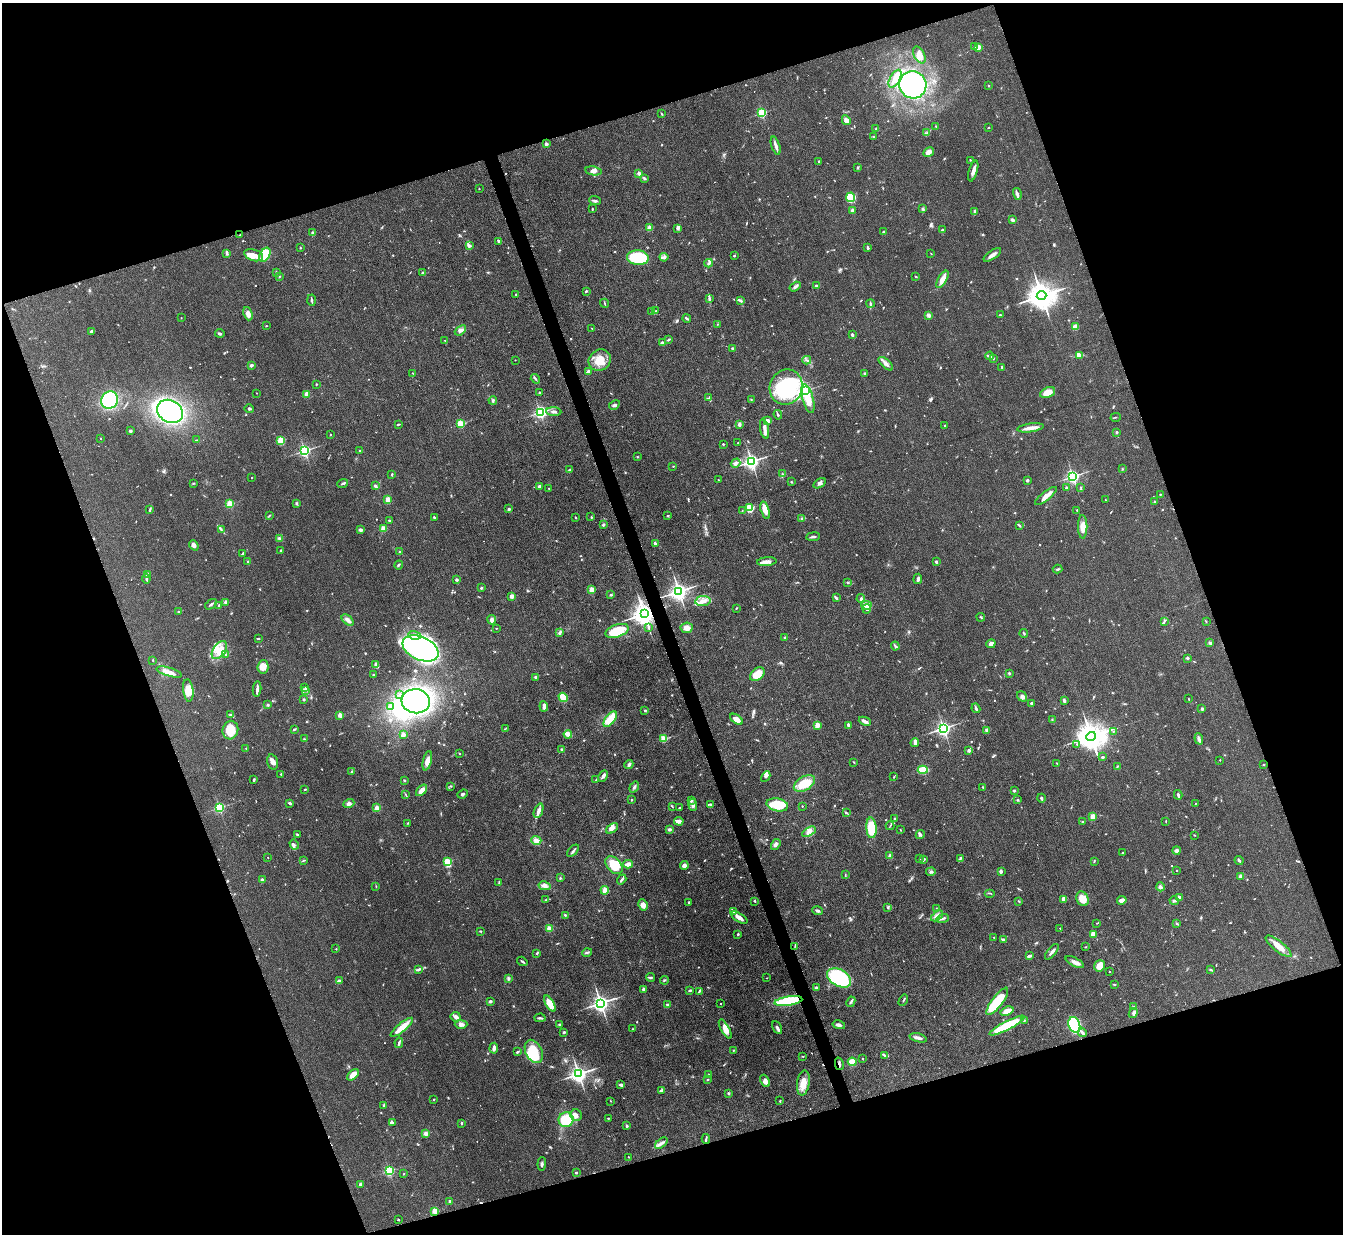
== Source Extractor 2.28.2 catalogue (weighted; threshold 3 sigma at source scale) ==
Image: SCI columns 1-5361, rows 274-5201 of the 5362 x 5347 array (HDU 1 of 3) = the unmasked area's bounding box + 8 px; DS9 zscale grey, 4 x 4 block average (1 PNG px = mean of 4 x 4 image px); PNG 1345 x 1236 px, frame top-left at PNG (2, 3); each listed source drawn as its Kron ellipse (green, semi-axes under 4 px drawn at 4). Shown black and unused: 38% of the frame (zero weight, under 3 of 4 exposures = <1% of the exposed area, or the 3 px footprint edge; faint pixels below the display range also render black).
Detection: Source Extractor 2.28.2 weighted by HDU 2 'WHT'. Background 0.0547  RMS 0.005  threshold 0.0226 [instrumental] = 3 sigma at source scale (4.5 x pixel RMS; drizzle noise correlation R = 1.50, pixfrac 1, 0.05/0.05 arcsec/px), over >= 5 px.
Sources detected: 873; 3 too faint to see at this stretch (4 x 4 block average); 5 inside a brighter object's white glare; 7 cosmic-ray / hot-pixel residue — neither listed nor drawn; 17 coinciding with a brighter row at this scale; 42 inside a brighter listed object's ellipse — not listed separately; of the other 799, all 500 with FLUX_AUTO >= 1.65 (the completeness limit of this list) listed and drawn (299 fainter detections not listed), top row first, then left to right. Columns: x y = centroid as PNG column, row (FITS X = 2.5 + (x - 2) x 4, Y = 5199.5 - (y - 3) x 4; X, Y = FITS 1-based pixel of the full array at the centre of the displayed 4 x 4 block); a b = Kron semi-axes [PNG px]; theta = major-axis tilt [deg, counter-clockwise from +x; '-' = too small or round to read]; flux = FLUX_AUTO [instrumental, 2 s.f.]
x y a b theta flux
974 47 2 2 - 2.8
978 47 2 2 - 79
919 55 9 5 -61 23
895 79 10 5 62 27
913 85 14 13 - 410
989 86 2 2 - 1.9
762 113 2 2 - 290
662 114 3 2 - 2.4
846 120 5 4 - 14
936 127 3 2 - 1.7
989 127 2 2 - 1.9
876 128 2 2 - 2.2
927 133 3 2 - 2.7
873 137 3 2 - 2.2
546 144 2 2 - 37
776 146 9 2 -72 13
929 152 6 3 29 23
970 160 2 2 - 2.6
819 161 2 2 - 8.4
858 167 3 2 - 2.8
593 171 8 3 -10 13
973 171 11 3 73 15
639 173 2 2 - 33
644 178 4 2 - 4.7
479 189 2 2 - 1.9
1017 194 6 3 -74 7.3
851 197 5 4 - 96
595 201 6 2 -22 6.6
592 209 2 2 - 2.9
923 209 3 3 - 4.2
852 211 4 3 - 8.3
975 211 4 2 - 5.2
1012 220 3 3 - 7
650 228 2 2 - 73
677 229 3 3 - 5.9
942 230 3 2 - 2.3
883 232 2 2 - 10
313 233 3 3 - 6.7
240 235 2 2 - 1.9
499 242 4 2 - 3.4
469 246 3 3 - 7.6
300 248 2 2 - 2
868 248 4 2 - 4.2
227 253 4 3 - 4.4
931 253 2 2 - 1.8
254 255 10 5 -18 22
265 255 7 5 63 79
992 255 10 3 35 16
734 256 2 2 - 3.7
664 257 4 3 - 6.2
638 258 11 7 -4 170
709 263 4 3 - 5
276 272 3 2 - 2
423 273 4 3 - 4.9
279 276 2 2 - 2.8
916 277 3 2 - 1.9
942 279 10 4 60 23
816 285 3 2 - 5
795 287 6 3 31 7.1
586 291 3 2 - 3.5
516 294 2 2 - 1.9
1041 296 5 4 - 4900
709 299 4 2 - 5
312 300 6 2 -87 4.6
741 301 3 3 - 4.7
604 303 5 2 - 2.7
870 304 4 2 - 5.3
656 310 2 2 - 2
652 312 2 2 - 2.9
248 314 7 4 -69 17
929 315 4 3 - 9.3
1000 315 3 2 - 2.9
181 318 2 2 - 1.7
687 318 4 2 - 6
717 324 2 2 - 1.8
266 326 2 2 - 2
1075 327 3 3 - 48
592 329 3 2 - 1.9
460 330 6 4 39 10
92 331 4 2 - 8.2
220 333 5 2 - 6.4
852 335 3 2 - 8.1
668 339 4 2 - 4.7
445 340 2 2 - 2.1
663 343 3 3 - 8.9
733 348 2 2 - 3.7
990 356 4 2 - 12
1080 356 2 2 - 13
993 358 2 2 - 2.3
515 360 2 2 - 1.7
600 360 11 10 - 51
807 360 4 2 - 4.4
886 364 9 3 -42 11
251 365 3 2 - 8.9
1002 367 3 2 - 3.7
589 372 2 2 - 52
413 373 2 2 - 1.7
864 373 2 2 - 3.7
535 379 5 2 - 4.5
316 384 2 2 - 1.7
786 387 18 16 66 300
805 390 2 2 - 660
540 392 2 2 - 3.2
256 393 2 2 - 1.7
1048 393 8 5 23 42
306 394 2 2 - 60
709 398 3 2 - 3.4
808 398 15 5 -75 63
751 399 3 2 - 1.7
110 400 9 8 - 270
493 400 4 2 - 6.1
614 405 6 3 31 5.9
249 409 4 3 - 4.4
170 411 13 11 -31 500
540 412 2 2 - 640
554 412 7 3 -4 9.7
778 415 5 2 - 4
1116 417 5 2 - 2
768 421 4 3 - 8.6
398 424 3 2 - 4.2
461 424 2 2 - 200
739 424 3 2 - 13
945 426 2 2 - 3
1030 428 13 2 8 32
765 429 10 3 -79 11
130 431 2 2 - 23
1117 432 2 2 - 4.2
330 435 2 2 - 1.7
101 438 2 2 - 2.7
196 440 3 2 - 1.7
281 441 4 3 - 53
738 443 3 2 - 1.8
723 444 2 2 - 6.3
305 451 2 2 - 720
359 451 2 2 - 3.6
637 457 3 2 - 1.8
752 461 2 2 - 1200
736 463 5 3 - 13
673 466 2 2 - 1.7
1122 469 3 2 - 1.7
570 470 3 2 - 2.2
392 474 3 2 - 2.7
783 474 3 2 - 3.1
1073 476 2 2 - 880
252 478 2 2 - 2.6
718 480 2 2 - 1.9
1027 480 2 2 - 7.1
791 482 3 2 - 2.2
193 483 3 2 - 2.3
343 483 5 2 - 4.8
819 483 7 3 32 8.1
375 486 2 2 - 5.8
539 486 2 2 - 13
1066 488 2 2 - 18
1081 488 3 2 - 3.1
549 489 3 2 - 2
1160 494 2 2 - 4.5
1046 496 13 4 39 21
388 500 4 3 - 21
1105 500 2 2 - 2.1
1155 502 3 2 - 2.5
297 503 3 3 - 3.8
230 504 2 2 - 180
750 508 2 2 - 250
509 509 2 2 - 17
150 510 3 2 - 3
765 510 9 4 -73 30
1077 510 2 2 - 2.2
742 511 2 2 - 1.7
269 515 3 2 - 2.3
668 516 2 2 - 4.6
434 517 3 2 - 4.1
591 517 2 2 - 1.8
575 518 3 2 - 2.5
801 518 3 2 - 3.9
389 520 2 2 - 3.4
603 525 4 2 - 3.3
1019 526 3 2 - 2.4
1083 527 11 4 -89 27
383 529 2 2 - 100
221 530 2 2 - 2.6
360 530 3 3 - 7.3
813 537 7 2 8 8.1
279 538 3 3 - 4.1
655 543 2 2 - 8.1
194 545 5 4 - 9.6
281 551 3 2 - 2.9
400 552 3 2 - 4.1
243 553 3 2 - 3.3
248 561 2 2 - 4.7
767 562 10 3 5 19
936 562 3 2 - 4.8
399 565 4 2 - 3.6
1058 569 5 2 - 3.5
147 575 2 2 - 22
146 579 5 2 - 5
918 579 5 2 - 7
457 580 3 2 - 5.8
847 583 4 2 - 2.2
481 588 2 2 - 6.9
592 590 2 2 - 96
679 591 3 3 - 1800
611 595 3 2 - 3.6
512 596 2 2 - 59
836 598 4 2 - 4.5
861 598 4 2 - 5.4
703 601 8 5 7 20
226 602 3 2 - 9.9
211 604 7 2 35 5.9
866 605 5 4 - 40
219 606 3 2 - 4.6
736 608 2 2 - 1.8
867 609 5 2 - 5.6
179 611 4 2 - 4.4
644 614 3 3 - 3300
981 617 4 2 - 3.3
348 620 7 3 -40 14
492 620 4 3 - 9.9
1164 621 3 2 - 4.2
1206 621 2 2 - 2.2
496 628 2 2 - 1.7
649 628 3 2 - 1.8
687 628 6 5 - 18
617 631 12 6 19 110
560 632 3 2 - 4.2
1024 634 4 2 - 2.7
415 635 6 4 -15 13
785 637 2 2 - 14
258 639 3 2 - 3.2
1210 643 3 3 - 4.2
991 644 5 3 - 15
895 646 4 2 - 4.2
420 648 19 11 -24 620
219 650 10 6 55 35
225 654 4 2 - 3.6
1187 658 3 3 - 4.8
153 660 2 2 - 2.4
375 664 3 3 - 4.9
263 667 7 5 86 32
169 672 13 4 -17 24
1009 673 2 2 - 4.7
757 674 8 5 43 50
373 675 2 2 - 1.9
535 677 2 2 - 14
305 687 3 2 - 2.8
257 689 8 2 86 13
188 690 11 5 -84 36
305 690 3 3 - 4.9
399 695 3 2 - 2.4
1022 696 5 4 - 9.2
563 697 5 2 - 77
304 699 2 2 - 11
1188 699 3 2 - 2.1
1064 700 2 2 - 13
416 701 14 12 -7 750
1031 703 2 2 - 5.4
268 705 3 3 - 3.6
391 706 4 4 - 13
544 706 5 2 - 15
976 708 5 2 - 6.9
1202 709 2 2 - 20
645 710 2 2 - 10
231 715 4 2 - 3.8
340 715 2 2 - 69
610 719 9 4 51 61
736 719 7 4 -35 20
1052 720 2 2 - 2
865 721 6 3 -24 14
817 725 2 2 - 76
849 725 4 3 - 9
943 728 2 2 - 1000
294 729 3 2 - 4.3
505 729 3 2 - 2
230 730 9 7 75 57
987 730 2 2 - 43
1114 731 2 2 - 1.7
568 734 4 3 - 19
403 735 2 2 - 18
1091 736 5 4 - 6100
304 739 2 2 - 1.7
664 739 2 2 - 150
1199 739 6 3 -69 9.2
915 743 5 4 - 8.2
1077 744 2 2 - 2.2
246 748 2 2 - 2.6
562 749 3 2 - 3.2
969 751 2 2 - 26
460 754 2 2 - 2.3
1102 757 3 2 - 4
1220 760 2 2 - 3.1
427 761 10 4 76 21
273 762 8 5 -75 15
854 762 3 2 - 2.1
1057 763 2 2 - 1.9
629 764 5 3 - 6.2
1264 764 2 2 - 2.2
1118 766 3 2 - 2.1
923 770 5 3 - 110
352 771 3 2 - 4.1
281 774 2 2 - 1.9
603 776 6 3 63 9.7
766 777 6 4 61 8
894 777 2 2 - 2
254 780 3 2 - 3.5
404 780 2 2 - 2.2
596 780 2 2 - 1.9
804 783 11 7 30 70
451 786 3 2 - 2
634 787 6 2 56 6.3
983 787 2 2 - 2.5
305 789 3 2 - 2.9
421 790 7 3 46 22
1014 791 3 2 - 4.7
406 794 3 2 - 1.9
463 794 5 3 - 5
1178 795 5 2 - 5.9
1041 798 4 2 - 5
631 800 3 2 - 2.4
691 800 2 2 - 19
1018 800 3 2 - 2.2
289 803 3 2 - 5.8
349 803 5 4 - 8.8
1195 803 3 2 - 1.8
711 804 3 3 - 5.1
693 805 6 4 -84 9.7
777 805 11 6 -12 100
672 806 3 2 - 2.4
802 806 2 2 - 3.1
219 808 2 2 - 450
377 808 2 2 - 68
680 808 3 2 - 4.9
538 811 7 3 69 16
846 813 3 2 - 2.6
1093 817 4 3 - 25
894 818 2 2 - 1.7
679 821 5 3 - 15
1166 821 3 2 - 1.7
1082 822 3 2 - 4.5
408 823 2 2 - 2.8
890 826 4 2 - 2.8
612 828 7 4 40 12
871 828 10 5 -86 93
669 829 4 3 - 5.3
900 830 2 2 - 1.7
809 832 7 2 30 8.9
297 834 3 2 - 3.2
920 835 4 3 - 5.9
1194 835 3 2 - 1.8
536 840 5 4 - 12
776 844 6 3 55 9.9
294 845 5 2 - 4.9
1176 850 4 3 - 8.1
573 851 7 2 49 6.7
1122 853 2 2 - 2.3
890 856 3 2 - 6.4
268 857 2 2 - 1.8
961 858 4 2 - 6.2
919 859 2 2 - 3.7
923 859 3 2 - 6.5
304 860 3 2 - 2.7
1239 860 4 2 - 4.8
1094 861 3 2 - 2.4
447 862 2 2 - 190
628 864 4 2 - 23
614 865 10 6 -47 63
684 866 4 4 - 9.3
1177 870 2 2 - 3.2
931 872 5 3 - 5.9
1001 872 3 3 - 7.1
845 874 2 2 - 1.8
1241 876 3 3 - 9.7
560 878 3 2 - 2.3
262 879 2 2 - 4
622 879 5 2 - 6.9
499 882 3 2 - 2.3
376 886 2 2 - 1.7
544 886 6 4 -12 15
1160 887 4 3 - 6.5
605 890 4 3 - 16
990 893 5 2 - 3.1
1180 897 4 3 - 9.8
1064 899 4 3 - 20
1082 899 7 6 - 35
545 900 2 2 - 2
1122 900 5 3 - 19
755 901 3 2 - 3.9
1019 901 3 2 - 2.6
1174 901 5 2 - 4.7
689 902 3 2 - 2.5
643 905 6 4 -61 20
888 908 4 2 - 2.9
936 909 3 2 - 2.5
733 911 4 2 - 4.2
818 911 5 3 - 6.8
565 915 3 2 - 3.1
937 916 7 4 39 13
739 918 9 3 -32 17
943 918 6 3 18 7.8
1097 923 3 2 - 1.7
1176 924 3 2 - 1.8
549 928 4 3 - 15
1060 928 2 2 - 2.1
480 931 3 2 - 2.7
738 934 3 2 - 3.5
1093 934 3 3 - 22
994 937 2 2 - 2.8
1003 940 3 2 - 9.2
795 946 3 2 - 1.7
1279 946 16 5 -38 37
1085 947 2 2 - 1.8
336 949 2 2 - 2
587 952 5 2 - 5.9
1052 952 9 2 51 12
537 953 3 2 - 3.9
1029 956 4 2 - 9.2
522 961 5 2 - 4.2
1075 962 10 3 -27 13
1100 966 6 5 - 36
419 969 3 3 - 4
1211 970 4 2 - 3.2
1109 972 2 2 - 4.4
650 977 4 2 - 4
767 978 2 2 - 1.7
839 978 13 8 -29 270
508 979 3 2 - 7.2
664 980 4 2 - 3.3
339 981 3 2 - 9.8
1114 984 3 2 - 2.8
816 987 3 2 - 2.8
643 989 2 2 - 26
690 991 3 2 - 5.4
699 991 4 2 - 3.7
903 1000 6 2 58 3.6
490 1001 3 2 - 5.1
788 1001 14 4 8 160
997 1001 16 5 53 160
851 1002 5 2 - 4.1
601 1003 3 3 - 1700
550 1004 9 4 -60 51
721 1004 2 2 - 1.7
667 1005 3 2 - 4
1133 1007 2 2 - 2.2
1007 1011 7 4 19 22
1133 1013 5 3 - 7.3
456 1017 5 4 - 11
540 1018 5 2 - 4.9
1024 1020 3 2 - 2.8
461 1024 6 3 2 13
559 1024 2 2 - 4
839 1025 6 3 -13 11
1074 1025 8 5 -71 210
1007 1026 19 4 27 150
402 1027 14 3 40 55
777 1028 7 3 -61 7.5
633 1029 2 2 - 2
725 1029 10 4 -61 34
564 1032 3 2 - 5.1
1082 1033 4 3 - 6
918 1038 9 3 -15 11
399 1043 5 2 - 5.9
494 1048 5 2 - 15
733 1050 2 2 - 2.3
534 1051 12 8 -63 90
517 1052 3 2 - 3.8
884 1055 3 2 - 3.3
803 1056 3 2 - 2.1
862 1059 2 2 - 4.8
852 1062 4 3 - 34
839 1064 6 2 -76 6.2
579 1074 3 3 - 1700
353 1075 7 4 45 23
709 1075 3 2 - 2.3
708 1079 3 2 - 2
765 1081 6 4 -66 15
803 1083 13 6 82 36
621 1085 3 2 - 7
661 1090 4 2 - 4.3
728 1093 3 2 - 4.9
434 1099 2 2 - 5.8
611 1101 2 2 - 2.3
780 1101 3 2 - 1.9
383 1105 3 2 - 3
576 1115 6 5 - 13
608 1118 2 2 - 2.4
566 1120 7 7 - 120
392 1122 4 2 - 3.9
461 1123 2 2 - 11
627 1126 3 2 - 5.2
425 1134 3 3 - 12
706 1139 5 2 - 4
661 1143 7 3 41 8.8
628 1157 2 2 - 1.9
542 1164 7 2 85 5.2
389 1171 2 2 - 420
576 1173 2 2 - 7.7
404 1174 2 2 - 1.8
360 1184 2 2 - 24
450 1201 2 2 - 18
435 1211 2 2 - 100
398 1220 2 2 - 2.3
Overlapping masked pixels (flux is a lower limit): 3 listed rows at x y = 644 614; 788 1001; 839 1064
Diffuse or blended objects may show on this block-average render without a row.